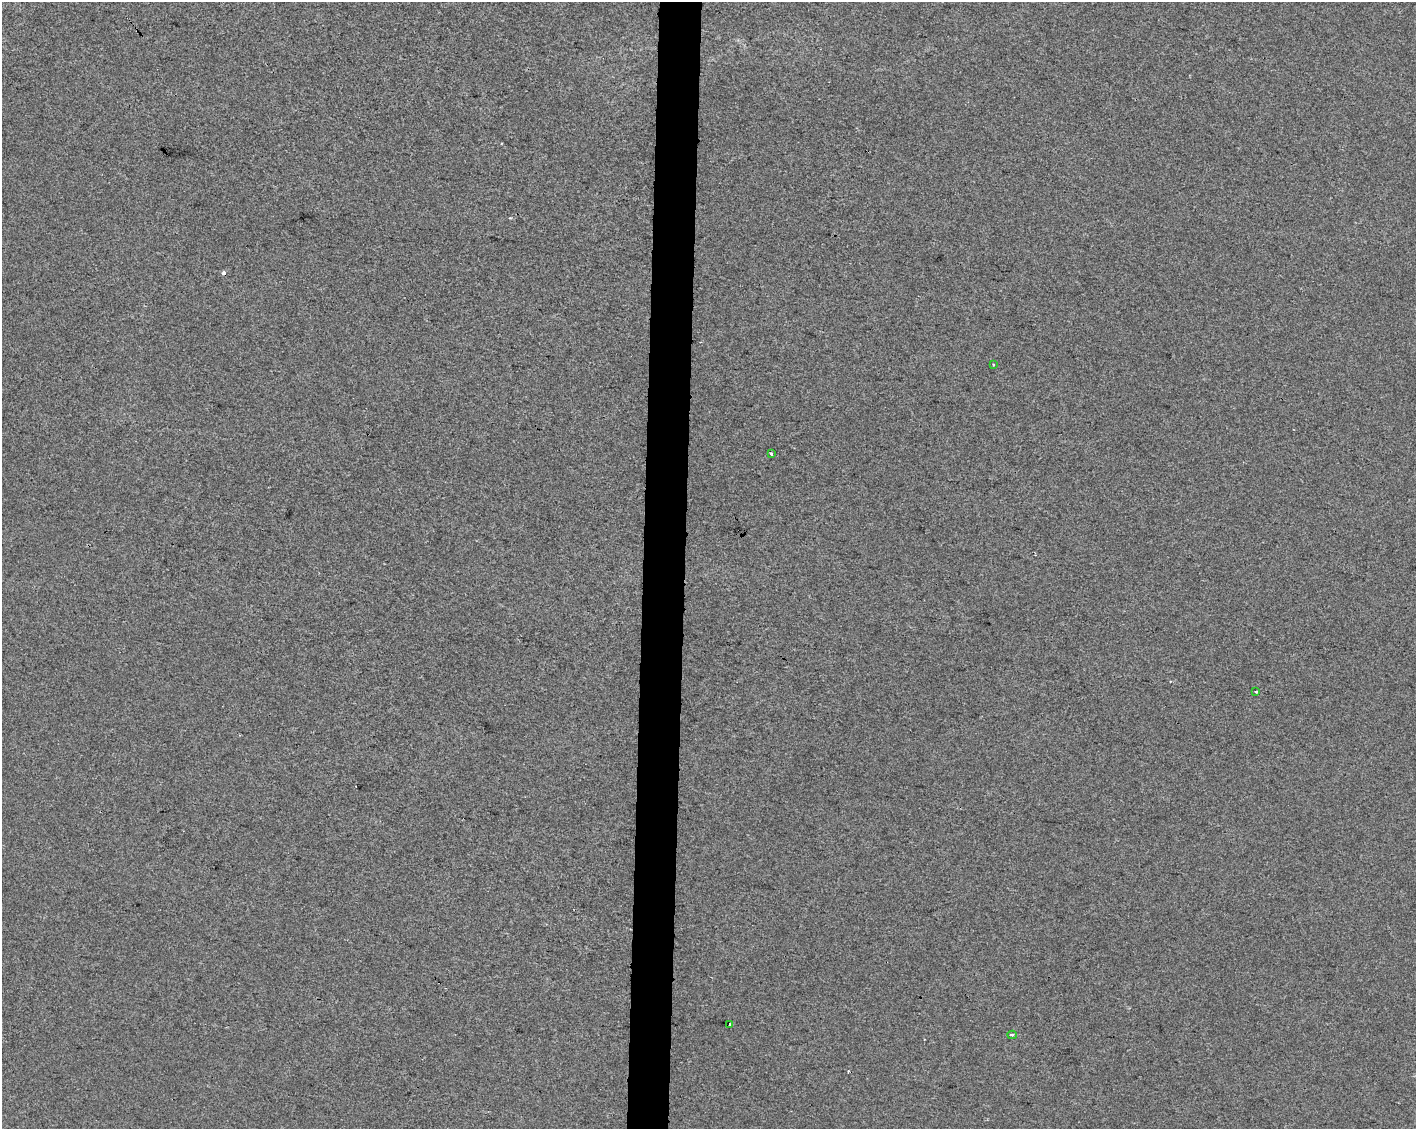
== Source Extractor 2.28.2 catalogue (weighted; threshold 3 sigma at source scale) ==
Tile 8 of 3 x 4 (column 2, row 3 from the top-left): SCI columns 1697-3110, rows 1128-2254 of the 4750 x 4514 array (HDU 1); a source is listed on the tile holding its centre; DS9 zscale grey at full resolution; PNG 1418 x 1131 px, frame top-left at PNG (2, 2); each listed source drawn as its Kron ellipse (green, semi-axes under 4 px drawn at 4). Shown black and unused: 3% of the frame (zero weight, under 2 of 3 exposures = <1% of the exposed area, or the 3 px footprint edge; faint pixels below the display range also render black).
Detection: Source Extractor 2.28.2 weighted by HDU 2 'WHT'; one run over the whole footprint, this tile lists its part. Background 8.29e-04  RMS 0.0059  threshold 0.0267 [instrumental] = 3 sigma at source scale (4.5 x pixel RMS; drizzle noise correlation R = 1.50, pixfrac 1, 0.0396/0.0396 arcsec/px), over >= 5 px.
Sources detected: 8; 3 cosmic-ray / hot-pixel residue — neither listed nor drawn; the other 5 listed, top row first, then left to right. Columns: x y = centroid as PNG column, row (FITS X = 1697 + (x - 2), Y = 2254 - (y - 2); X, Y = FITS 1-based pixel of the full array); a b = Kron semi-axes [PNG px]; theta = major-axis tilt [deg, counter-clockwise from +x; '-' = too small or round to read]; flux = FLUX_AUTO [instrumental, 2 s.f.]
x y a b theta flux
993 364 3 2 - 0.51
771 454 3 3 - 2.7
1256 692 4 3 - 7.3
730 1024 3 3 - 3.2
1012 1035 4 3 - 1.4